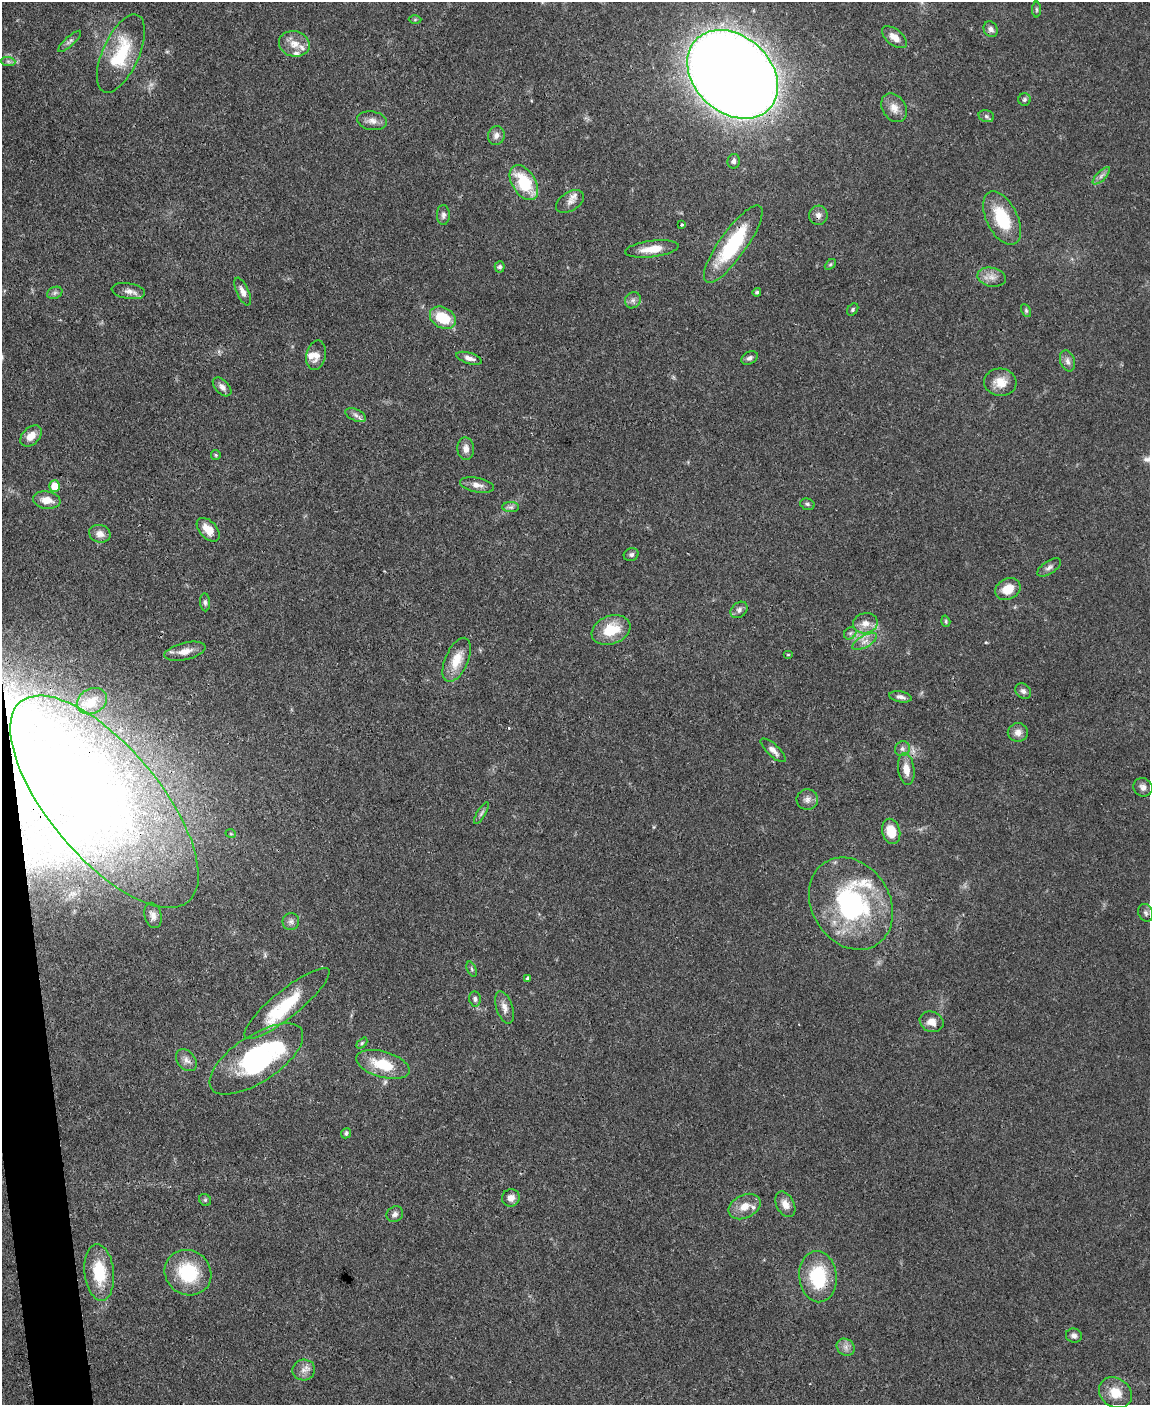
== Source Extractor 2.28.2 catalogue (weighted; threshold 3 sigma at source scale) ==
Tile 7 of 4 x 3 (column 3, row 2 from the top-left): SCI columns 2299-3446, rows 1640-3042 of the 4595 x 4572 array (HDU 1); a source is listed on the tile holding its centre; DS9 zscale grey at full resolution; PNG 1152 x 1407 px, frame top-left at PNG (2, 2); each listed source drawn as its Kron ellipse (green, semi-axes under 4 px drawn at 4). Shown black and unused: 2% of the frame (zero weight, under 3 of 4 exposures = <1% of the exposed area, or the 3 px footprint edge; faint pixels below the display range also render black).
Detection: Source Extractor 2.28.2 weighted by HDU 2 'WHT'; one run over the whole footprint, this tile lists its part. Background 0.106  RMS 0.0043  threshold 0.0191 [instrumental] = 3 sigma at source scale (4.5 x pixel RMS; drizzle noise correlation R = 1.50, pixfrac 1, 0.05/0.05 arcsec/px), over >= 5 px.
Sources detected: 116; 1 too faint to see at this stretch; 3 inside a brighter object's white glare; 1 cosmic-ray / hot-pixel residue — neither listed nor drawn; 6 inside a brighter listed object's ellipse — not listed separately; the other 105 listed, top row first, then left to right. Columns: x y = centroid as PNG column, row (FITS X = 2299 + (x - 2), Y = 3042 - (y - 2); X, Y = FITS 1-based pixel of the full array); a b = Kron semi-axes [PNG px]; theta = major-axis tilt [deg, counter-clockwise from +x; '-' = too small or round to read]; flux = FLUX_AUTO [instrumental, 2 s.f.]
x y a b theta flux
1037 10 8 4 -89 0.65
415 19 6 4 1 0.61
991 29 8 7 - 1.6
894 37 15 8 -38 4.1
70 41 15 4 42 1.5
294 44 15 12 -13 5.3
121 54 42 18 66 24
8 61 7 4 -1 1
733 74 50 38 -43 1300
1024 100 6 6 - 0.95
894 108 15 11 -56 4.1
986 116 8 6 -16 1.2
372 121 15 9 -9 3
496 135 9 8 - 2.3
733 161 7 6 - 1.7
1101 176 11 4 45 1.6
524 183 19 11 -58 19
570 201 15 9 32 3.1
443 215 10 6 89 1.5
818 215 9 9 - 2.2
1002 218 29 15 -63 20
682 225 3 3 - 0.7
733 244 46 13 54 34
652 249 27 8 7 7
830 264 6 4 44 0.62
500 267 5 5 - 1
992 277 14 9 -10 3.3
128 291 17 8 -9 2.8
243 291 15 6 -66 2.5
757 292 4 4 - 0.7
55 293 8 6 22 1.2
633 300 8 7 - 1.5
853 310 7 5 54 0.75
1026 310 7 4 -64 0.75
443 318 14 10 -29 14
316 355 15 9 78 3.6
469 358 13 5 -17 2.2
749 358 9 6 28 1.3
1067 361 11 7 -72 2.1
1000 382 16 13 -4 6.2
222 387 11 7 -46 2.2
356 415 11 5 -25 1.7
31 436 12 8 44 4.8
466 449 11 8 -87 2.9
216 455 5 4 - 0.55
477 485 17 7 -11 2.9
55 486 6 5 - 7.7
47 500 14 9 -8 5.2
807 504 7 5 -17 0.92
511 507 8 5 -1 1.3
208 530 14 8 -47 5.8
100 534 11 8 -15 2.9
631 554 7 6 - 1.1
1049 567 13 6 33 1.8
1008 589 13 10 29 6.6
205 602 9 5 -85 1
739 610 9 7 42 1.8
946 621 6 4 -72 0.63
865 623 12 10 11 4.1
611 630 20 14 20 13
850 633 7 5 44 1
865 641 14 6 29 2.6
185 651 21 8 13 4.4
788 655 5 3 - 0.36
457 660 24 11 66 8.9
1023 691 9 7 -45 1.4
900 697 11 5 -11 1.7
92 701 15 12 28 4.2
1018 732 10 9 - 2.8
902 749 8 7 - 1.5
773 750 16 6 -43 2.4
906 769 16 8 -82 4.7
1143 787 10 9 - 2.1
807 799 11 10 - 2.4
104 802 130 55 -50 190
481 813 12 4 60 1.1
891 831 13 9 -77 8.2
231 834 5 3 - 0.37
851 904 49 39 -58 71
1146 913 9 7 -64 1.5
153 915 13 8 -75 2.7
291 921 8 8 - 1.5
472 969 8 4 -68 0.81
527 979 4 4 - 0.96
475 999 8 6 -83 1.2
287 1003 54 13 39 22
504 1007 17 8 -71 3.1
932 1022 12 10 -22 3.9
362 1043 6 4 46 0.62
256 1059 54 23 33 76
186 1060 12 8 -49 2.6
383 1064 27 13 -16 15
346 1133 5 4 - 0.99
511 1198 9 8 - 2.6
205 1200 6 5 - 0.76
785 1204 13 9 -62 3.6
744 1207 17 11 25 5.9
395 1214 9 7 33 1.6
99 1272 28 15 -84 18
188 1273 24 22 -37 23
818 1277 25 19 -83 25
1074 1336 8 7 - 1.5
846 1347 9 8 - 2.2
304 1370 11 10 - 3.1
1115 1393 17 14 -35 7.7
Overlapping masked pixels (flux is a lower limit): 5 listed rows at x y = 733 74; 818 215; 733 244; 256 1059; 818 1277